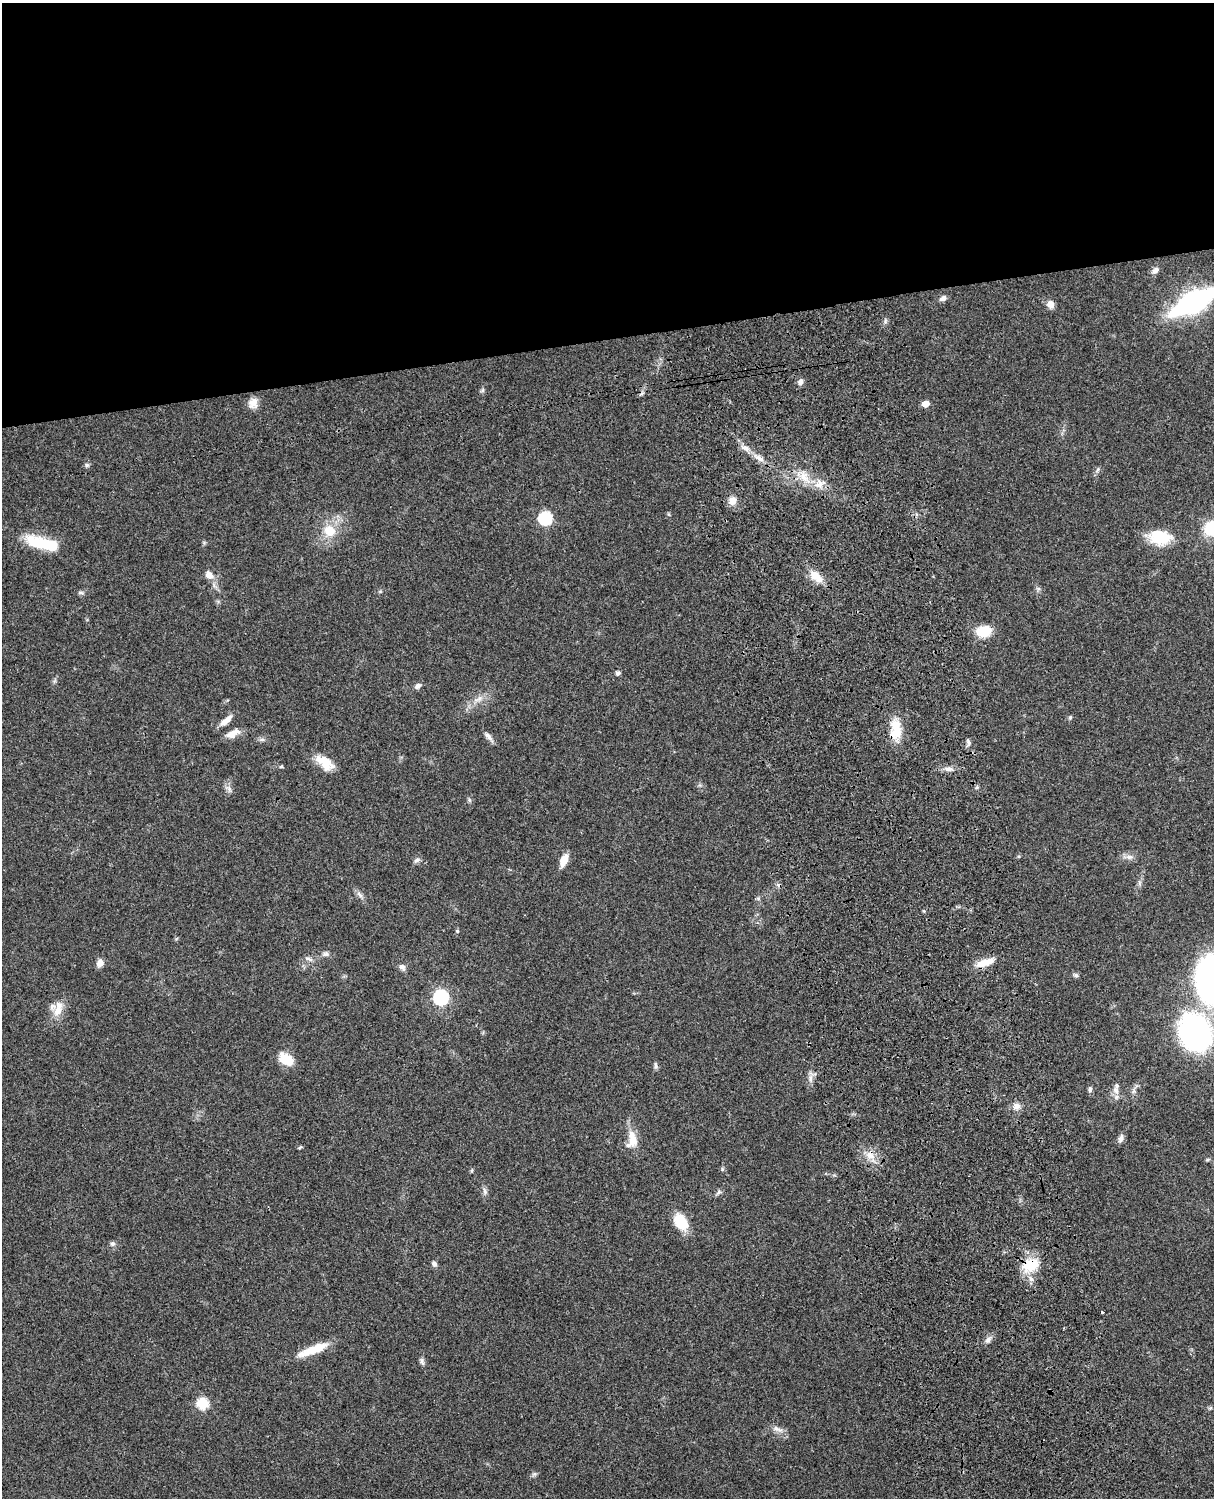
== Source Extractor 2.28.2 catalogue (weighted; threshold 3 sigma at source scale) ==
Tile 2 of 4 x 3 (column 2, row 1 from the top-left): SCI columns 1333-2544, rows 3268-4763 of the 5086 x 4926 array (HDU 1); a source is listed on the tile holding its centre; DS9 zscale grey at full resolution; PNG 1216 x 1500 px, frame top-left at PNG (2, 3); no overlay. Shown black and unused: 23% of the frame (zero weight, under 3 of 4 exposures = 6% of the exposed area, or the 3 px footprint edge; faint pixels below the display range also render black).
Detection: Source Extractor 2.28.2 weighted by HDU 2 'WHT'; one run over the whole footprint, this tile lists its part. Background 0.0778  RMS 0.0058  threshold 0.026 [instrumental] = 3 sigma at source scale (4.5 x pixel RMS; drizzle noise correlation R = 1.50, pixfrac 1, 0.05/0.05 arcsec/px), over >= 5 px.
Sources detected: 83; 1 inside a brighter object's white glare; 2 cosmic-ray / hot-pixel residue — not listed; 2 inside a brighter listed object's ellipse — not listed separately; the other 78 listed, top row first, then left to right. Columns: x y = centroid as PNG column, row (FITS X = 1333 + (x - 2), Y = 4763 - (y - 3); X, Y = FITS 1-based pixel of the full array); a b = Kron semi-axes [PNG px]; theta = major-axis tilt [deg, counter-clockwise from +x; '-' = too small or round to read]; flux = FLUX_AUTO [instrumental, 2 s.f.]
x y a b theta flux
1155 270 10 7 41 2.5
943 298 9 6 29 2.2
1194 302 31 12 28 150
1050 304 9 8 - 3.8
800 382 7 6 - 2.3
483 390 7 4 71 0.98
253 403 13 11 83 4.8
925 404 5 5 - 7.6
745 448 12 7 -25 3.4
760 458 13 6 -33 3.6
87 465 6 5 - 1.1
1098 469 8 3 71 1
804 477 14 11 -61 7.1
819 484 13 10 43 5
732 500 10 8 81 4.6
545 518 7 6 - 68
1211 528 17 15 71 17
329 531 13 12 - 11
1160 537 24 16 -8 19
40 543 31 13 -15 23
209 575 13 9 -46 4.5
816 577 21 11 -43 7.7
80 593 8 4 0 1.1
984 631 14 10 9 15
618 673 6 6 - 1.3
418 686 9 7 39 1.8
1070 717 6 4 70 0.83
226 720 17 7 39 4.7
896 729 27 14 88 13
233 732 18 8 18 4.9
488 736 14 6 -47 2.6
262 740 7 4 0 1.2
968 742 9 4 -66 1.3
325 763 24 12 -39 9.7
281 767 6 4 2 0.65
949 769 13 6 0 2.8
229 789 10 6 -50 2
1129 857 10 6 -9 2.6
416 860 9 6 38 1.6
564 860 12 6 68 7.8
359 894 12 5 -45 2
758 899 6 4 0 0.84
457 931 5 4 - 0.55
326 954 9 6 4 1.7
309 959 13 5 -16 1.9
985 962 22 8 18 8.5
100 963 8 6 75 4
402 967 9 7 -53 2.1
1076 975 6 5 - 1.1
1211 980 38 24 -86 180
441 997 7 7 - 110
58 1009 23 10 74 7.7
1195 1032 27 22 -67 150
286 1059 15 10 -30 13
655 1065 10 4 -85 1.2
810 1078 11 6 85 2.7
1090 1089 8 5 88 1.4
1116 1090 12 8 -76 3.5
1134 1091 6 6 - 1.4
1017 1106 10 9 - 3.2
632 1136 16 11 -85 6.8
1121 1138 11 6 68 2.3
300 1147 6 4 44 0.67
870 1155 14 9 -54 5.4
1207 1160 6 4 19 0.71
485 1191 10 6 -79 1.7
718 1192 7 4 87 1
681 1222 18 12 -60 15
113 1244 8 6 0 1.4
434 1264 8 6 -50 1.6
1031 1265 24 17 25 16
1102 1312 3 3 - 1.4
988 1339 10 7 47 2.3
315 1349 35 9 21 13
422 1361 10 6 -66 1.6
203 1403 6 6 - 43
777 1429 17 6 -22 3.4
534 1474 7 5 45 1.2
Overlapping masked pixels (flux is a lower limit): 3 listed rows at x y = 896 729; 870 1155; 1031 1265
Isophote crosses this tile's border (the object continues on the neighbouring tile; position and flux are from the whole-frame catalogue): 3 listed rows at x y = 1194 302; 1211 528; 1211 980
Unlisted compact peaks at least as high as the median listed source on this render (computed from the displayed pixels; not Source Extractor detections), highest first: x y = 722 1169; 479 698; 885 321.